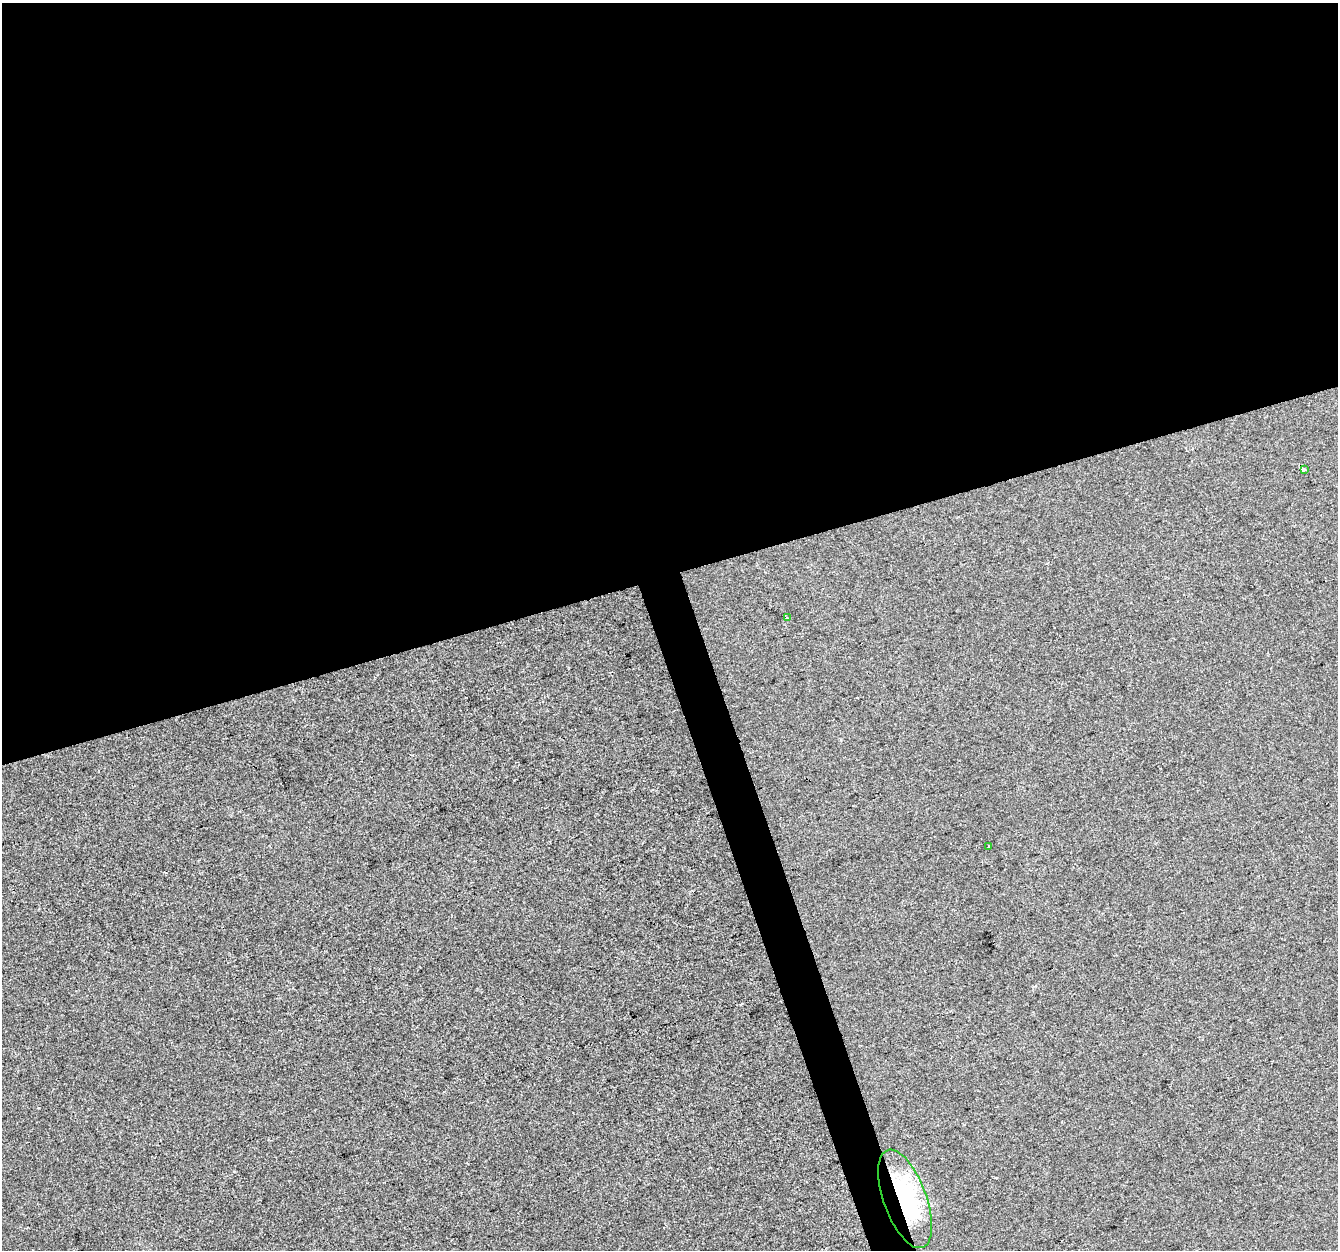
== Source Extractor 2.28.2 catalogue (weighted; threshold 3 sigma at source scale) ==
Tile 2 of 4 x 4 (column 2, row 1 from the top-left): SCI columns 1337-2672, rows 3856-5103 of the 5344 x 5163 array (HDU 1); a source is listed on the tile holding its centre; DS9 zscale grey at full resolution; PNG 1340 x 1252 px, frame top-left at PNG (2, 3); each listed source drawn as its Kron ellipse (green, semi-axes under 4 px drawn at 4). Shown black and unused: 48% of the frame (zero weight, under 2 of 3 exposures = <1% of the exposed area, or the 3 px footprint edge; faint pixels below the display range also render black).
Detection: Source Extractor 2.28.2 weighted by HDU 2 'WHT'; one run over the whole footprint, this tile lists its part. Background 1.29e-04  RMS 0.0056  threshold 0.0253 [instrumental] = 3 sigma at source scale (4.5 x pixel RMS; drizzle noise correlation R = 1.50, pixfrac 1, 0.0396/0.0396 arcsec/px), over >= 5 px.
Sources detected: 5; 1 cosmic-ray / hot-pixel residue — neither listed nor drawn; the other 4 listed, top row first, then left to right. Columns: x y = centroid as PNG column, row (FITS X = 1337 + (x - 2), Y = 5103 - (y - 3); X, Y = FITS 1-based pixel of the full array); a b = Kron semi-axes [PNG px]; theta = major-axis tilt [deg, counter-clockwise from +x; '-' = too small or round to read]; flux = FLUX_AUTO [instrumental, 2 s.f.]
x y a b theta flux
1304 470 4 3 - 4.6
787 618 4 3 - 0.41
989 846 3 3 - 0.77
905 1199 52 21 -70 65
Overlapping masked pixels (flux is a lower limit): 1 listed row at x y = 905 1199